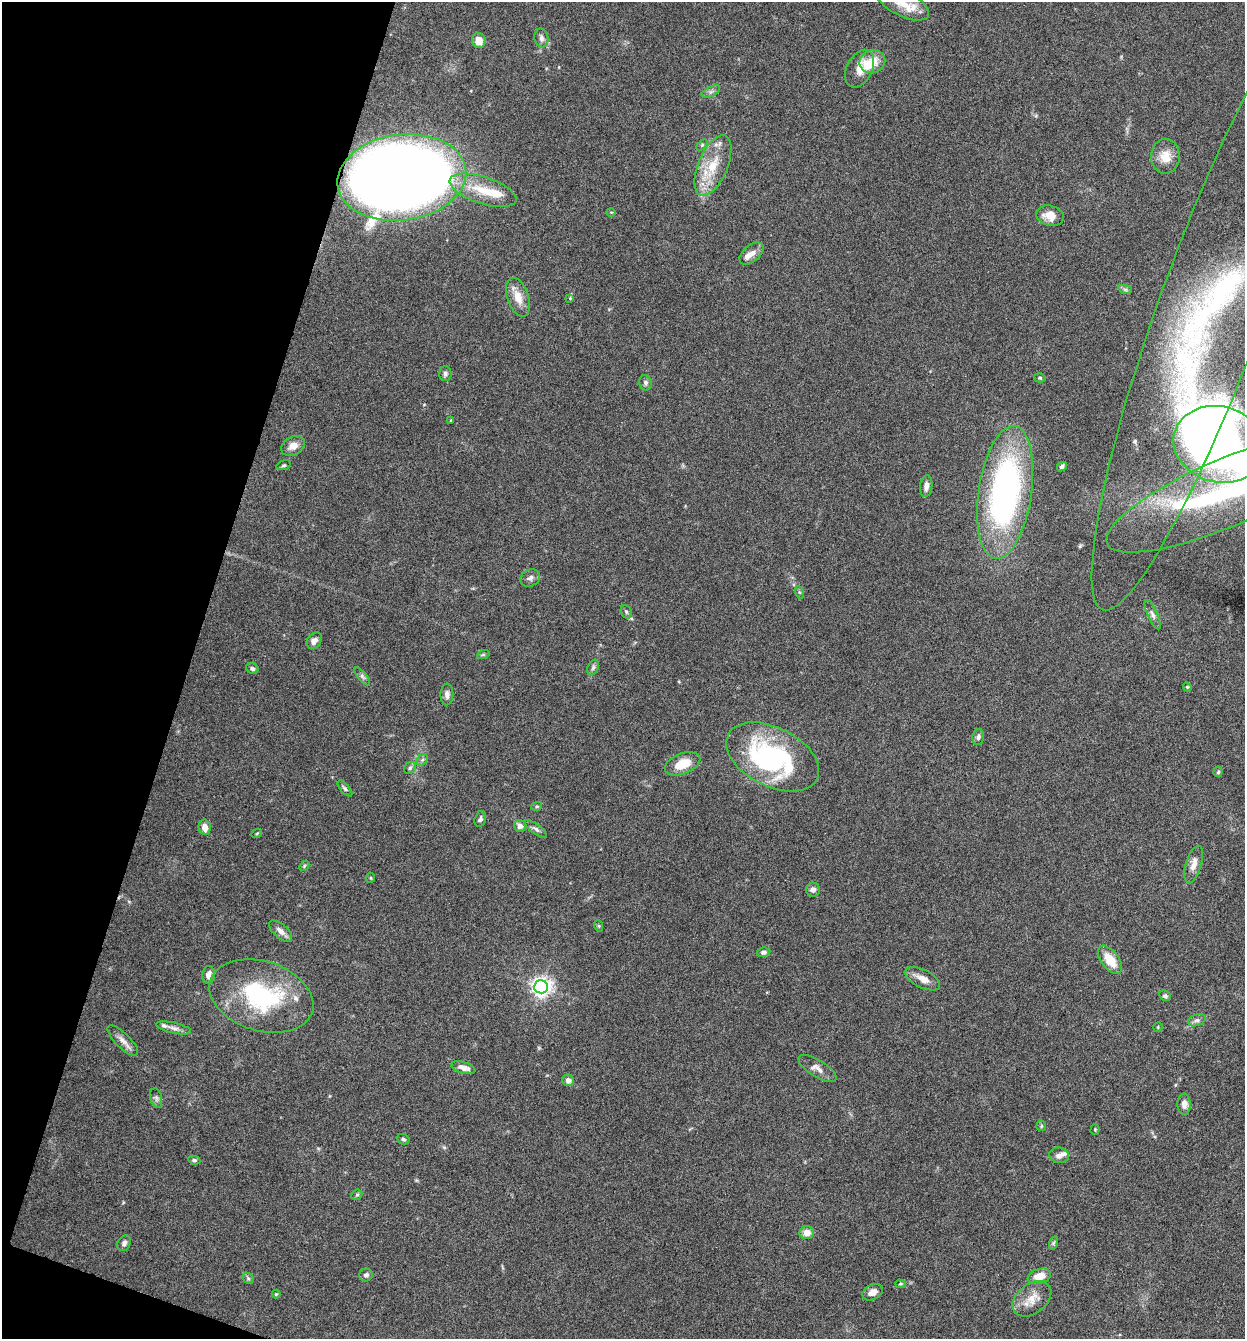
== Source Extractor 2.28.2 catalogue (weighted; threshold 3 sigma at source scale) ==
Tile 9 of 4 x 4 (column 1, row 3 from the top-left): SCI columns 130-1372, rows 1340-2676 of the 5359 x 5349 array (HDU 1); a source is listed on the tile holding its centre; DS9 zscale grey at full resolution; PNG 1247 x 1341 px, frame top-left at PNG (2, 2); each listed source drawn as its Kron ellipse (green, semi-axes under 4 px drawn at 4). Shown black and unused: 16% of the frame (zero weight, under 4 of 8 exposures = <1% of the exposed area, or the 3 px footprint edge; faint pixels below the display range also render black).
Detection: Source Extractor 2.28.2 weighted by HDU 2 'WHT'; one run over the whole footprint, this tile lists its part. Background 0.125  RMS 0.005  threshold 0.0203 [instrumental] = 3 sigma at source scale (4.09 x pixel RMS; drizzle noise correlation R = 1.36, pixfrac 0.8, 0.05/0.05 arcsec/px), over >= 5 px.
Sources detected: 101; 2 inside a brighter object's white glare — neither listed nor drawn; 8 inside a brighter listed object's ellipse — not listed separately; the other 91 listed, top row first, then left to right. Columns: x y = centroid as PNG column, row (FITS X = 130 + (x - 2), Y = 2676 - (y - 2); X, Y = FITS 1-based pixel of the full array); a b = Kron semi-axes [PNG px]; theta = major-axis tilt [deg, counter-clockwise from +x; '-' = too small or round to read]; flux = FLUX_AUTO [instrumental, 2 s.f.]
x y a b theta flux
902 3 29 12 -27 9
541 38 9 7 -81 1.8
479 40 7 7 - 5.7
872 62 13 11 14 7.6
860 69 20 12 63 7.1
711 92 10 5 27 1.4
702 145 6 4 46 0.68
1165 156 17 14 87 7
713 165 32 14 67 15
402 177 65 43 7 770
483 190 35 13 -18 14
611 212 5 3 - 0.35
1050 216 14 10 -15 6
752 253 14 8 39 3.4
1125 289 7 4 -19 0.88
518 297 20 10 -72 6.6
570 298 4 4 - 0.39
1213 304 325 52 70 210
445 374 7 6 - 1.2
1040 378 6 4 -13 0.7
645 383 7 6 - 1.3
451 420 3 3 - 0.39
1219 444 46 38 -15 440
293 446 12 9 29 4
284 465 7 4 18 0.73
1062 466 5 4 - 1.1
926 486 11 6 84 2.5
1005 492 67 26 82 140
1227 492 131 33 23 110
530 578 10 8 26 1.8
799 592 6 4 -71 0.62
626 612 7 5 -68 0.86
1153 615 16 5 -66 1.9
314 640 9 6 53 2.3
483 655 6 4 19 0.63
593 668 8 5 63 1.2
252 669 6 5 - 1.3
362 676 11 4 -50 1.3
1187 687 4 4 - 0.45
447 694 11 6 89 2
978 737 8 5 80 1.3
773 757 50 29 -27 76
422 760 6 4 44 0.9
682 764 19 10 21 9.7
410 768 6 5 - 0.98
1218 772 5 4 - 0.75
345 788 10 4 -49 1
537 806 5 3 - 0.57
480 819 8 5 75 1.1
520 826 6 6 - 2.5
205 827 8 6 -79 3.8
536 829 13 5 -37 1.6
257 833 5 3 - 0.41
1194 864 19 7 73 4.1
304 866 6 4 48 0.6
371 878 5 3 - 0.43
813 890 7 7 - 2.2
599 926 6 3 -72 0.56
281 931 14 7 -42 2.6
764 952 7 5 7 1.3
1110 960 16 8 -53 9.6
209 975 9 6 84 3.1
923 979 19 9 -26 4.4
541 987 7 6 - 240
261 996 53 35 -17 52
1165 996 6 5 - 0.97
1197 1020 9 5 18 1.4
1158 1027 5 4 - 0.45
174 1028 18 5 -12 2.4
123 1040 20 7 -45 3.2
463 1068 12 5 -16 3.6
817 1068 22 8 -32 3.6
568 1080 6 6 - 2.3
156 1098 10 5 -77 1.3
1184 1104 10 6 -87 2.3
1041 1126 5 4 - 0.61
1095 1130 5 4 - 0.5
403 1139 6 5 - 1
1059 1155 10 8 -11 2.2
194 1160 6 4 -9 0.79
357 1195 6 4 43 0.66
807 1233 7 6 - 4
124 1243 8 6 61 1.4
1053 1243 7 4 71 0.75
366 1275 7 6 - 1.4
1039 1276 12 7 15 6.4
248 1278 6 4 -46 0.83
900 1284 5 4 - 0.58
873 1292 11 7 27 3
276 1294 4 4 - 0.42
1032 1299 22 14 39 7.2
Overlapping masked pixels (flux is a lower limit): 1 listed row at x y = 402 177
Isophote crosses this tile's border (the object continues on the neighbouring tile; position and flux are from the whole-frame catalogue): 4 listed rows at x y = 902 3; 1213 304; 1219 444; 1227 492